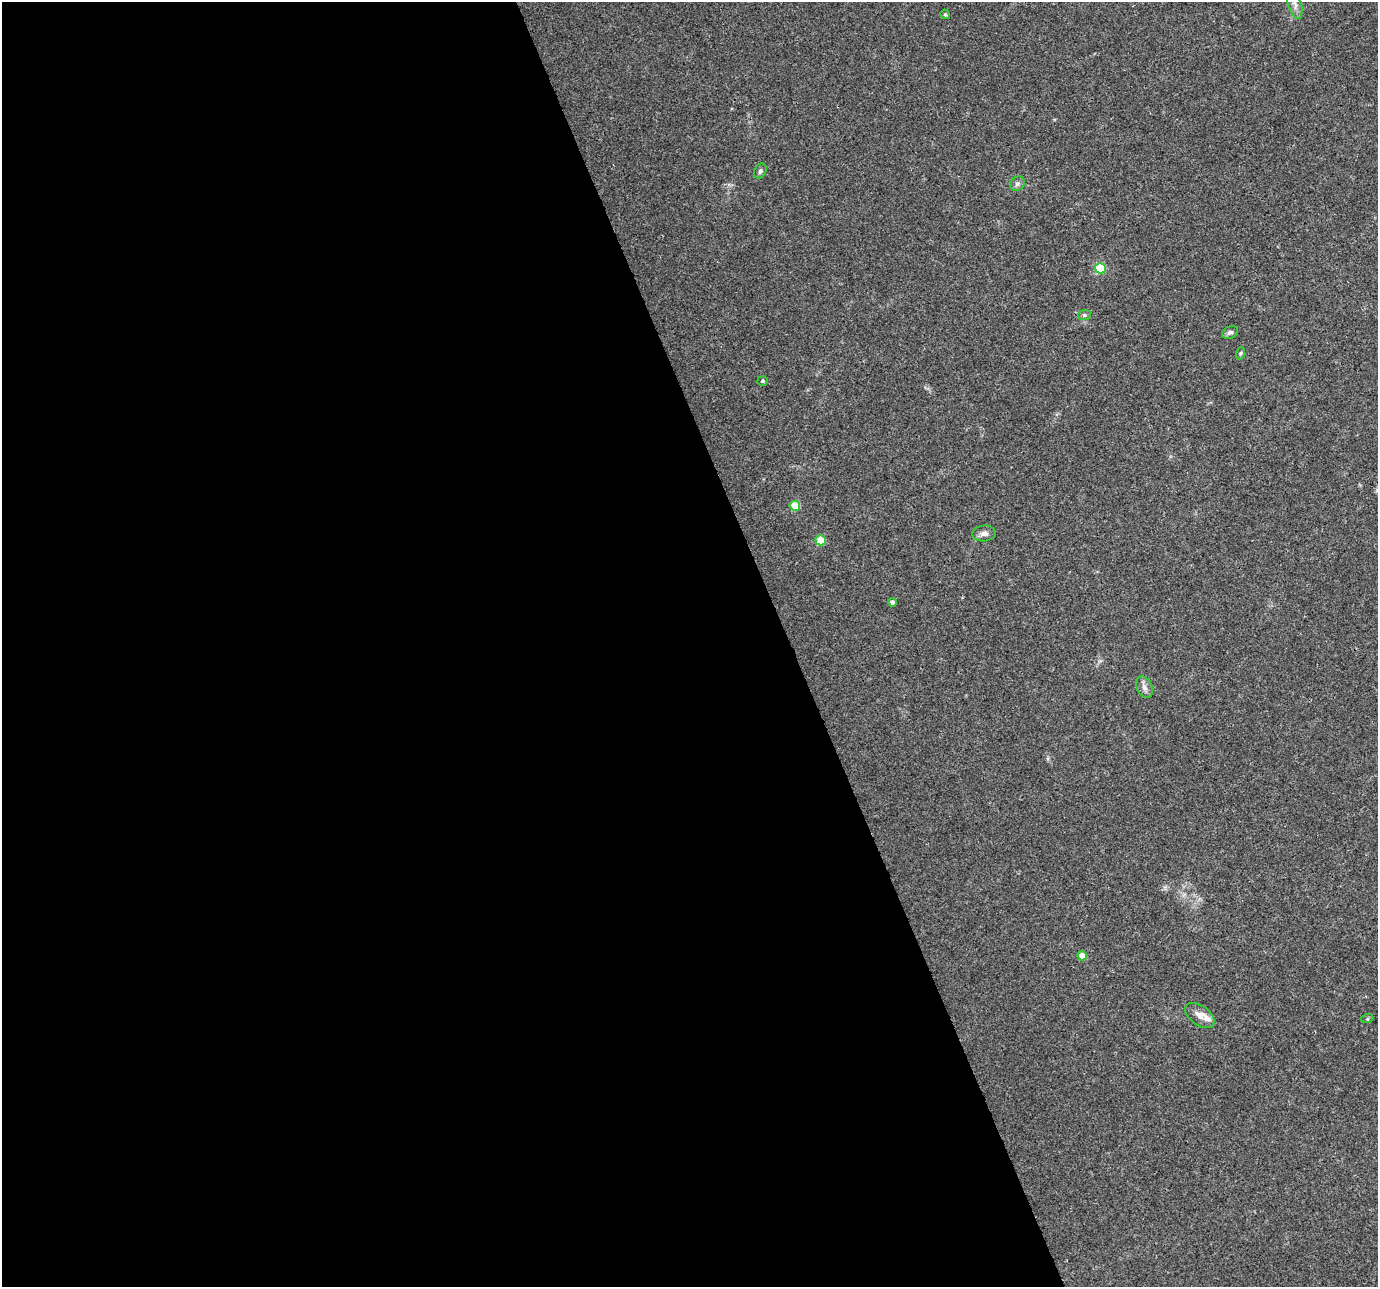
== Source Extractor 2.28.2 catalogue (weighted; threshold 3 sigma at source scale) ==
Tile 9 of 4 x 4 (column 1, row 3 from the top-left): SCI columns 3-1378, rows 1417-2701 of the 5506 x 5346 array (HDU 1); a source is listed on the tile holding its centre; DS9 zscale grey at full resolution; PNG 1380 x 1289 px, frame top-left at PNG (2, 2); each listed source drawn as its Kron ellipse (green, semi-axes under 4 px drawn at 4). Shown black and unused: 57% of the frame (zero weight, under 3 of 4 exposures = <1% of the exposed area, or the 3 px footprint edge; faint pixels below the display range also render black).
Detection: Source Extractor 2.28.2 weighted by HDU 2 'WHT'; one run over the whole footprint, this tile lists its part. Background 0.0199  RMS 0.003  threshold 0.0133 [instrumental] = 3 sigma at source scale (4.5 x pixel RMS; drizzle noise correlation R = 1.50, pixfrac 1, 0.0396/0.0396 arcsec/px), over >= 5 px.
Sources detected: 18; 1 inside a brighter listed object's ellipse — not listed separately; the other 17 listed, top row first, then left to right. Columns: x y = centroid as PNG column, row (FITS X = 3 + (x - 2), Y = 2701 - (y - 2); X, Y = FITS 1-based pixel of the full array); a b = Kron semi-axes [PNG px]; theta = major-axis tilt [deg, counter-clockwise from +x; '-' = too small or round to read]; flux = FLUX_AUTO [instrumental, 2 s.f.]
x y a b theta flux
1295 5 14 6 -75 1.6
945 14 5 4 - 0.36
760 171 8 5 63 0.7
1017 184 8 7 - 0.91
1100 268 5 5 - 16
1084 315 6 5 - 0.52
1230 332 8 6 22 0.87
1241 353 6 4 71 0.4
762 381 5 5 - 0.51
795 506 5 5 - 9.9
984 533 12 8 5 1.3
821 540 5 5 - 9.1
893 602 4 4 - 1.1
1144 687 11 7 -64 1.5
1082 956 5 4 - 4.3
1200 1016 17 9 -36 2.4
1367 1019 6 4 18 0.34